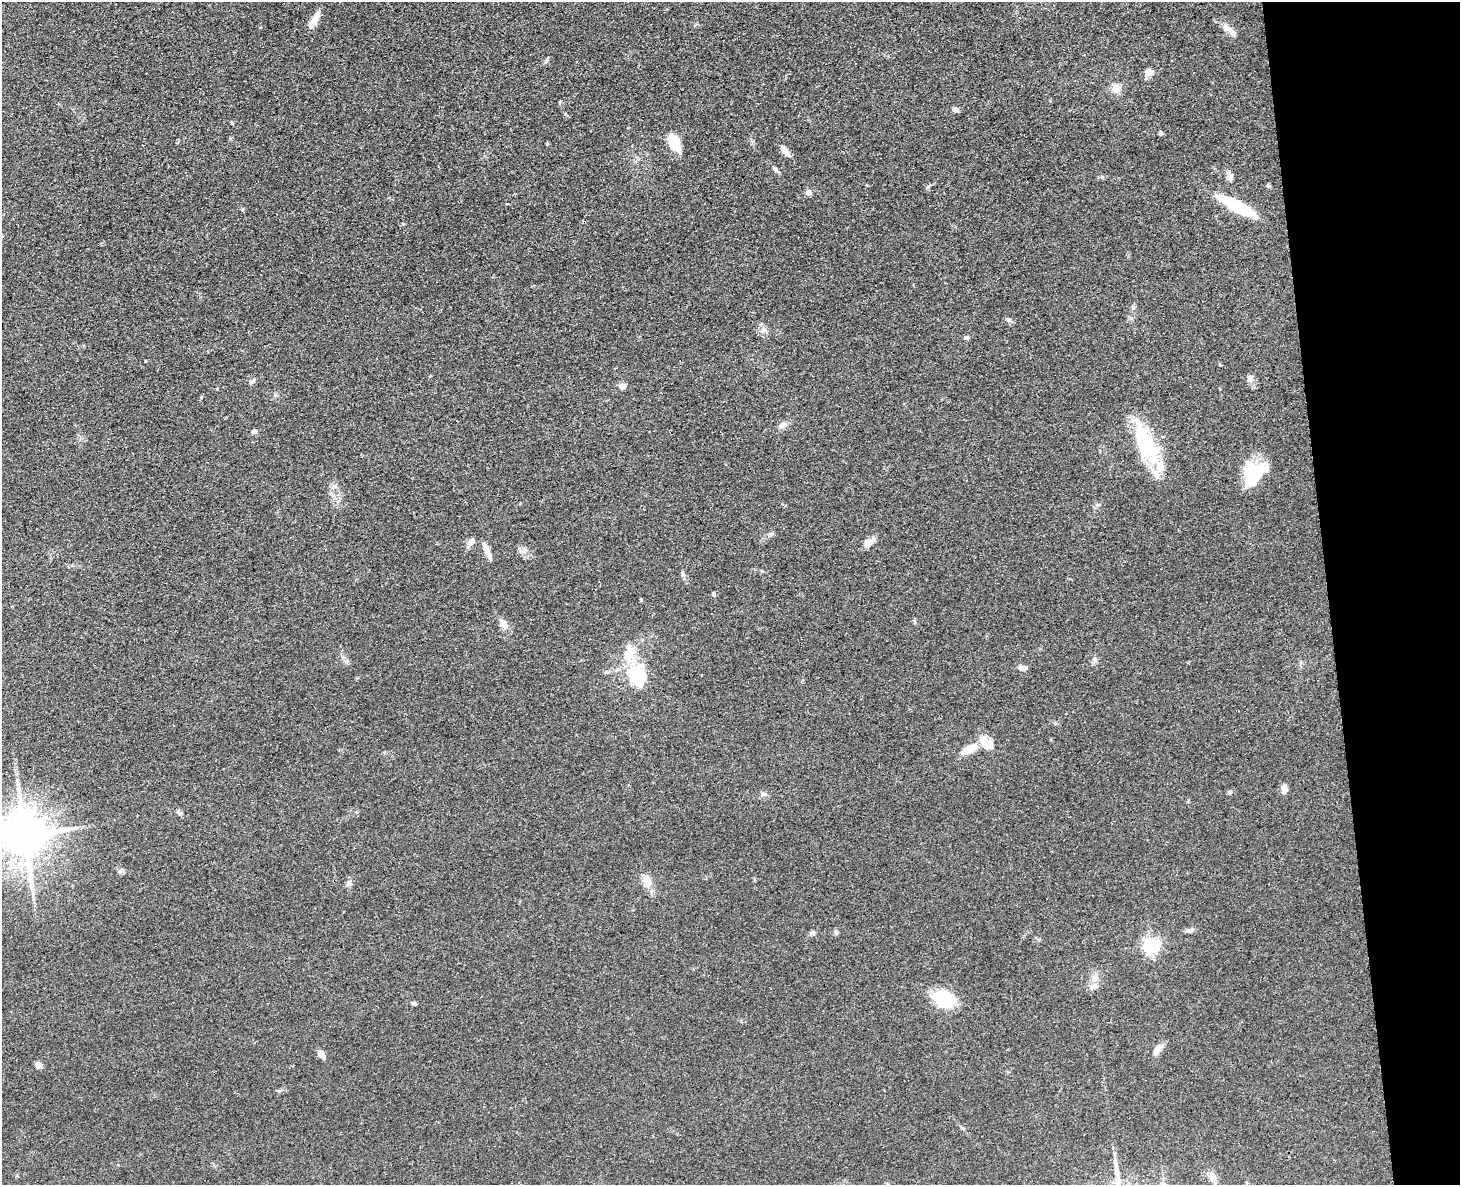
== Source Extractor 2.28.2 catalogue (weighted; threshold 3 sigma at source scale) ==
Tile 9 of 3 x 4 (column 3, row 3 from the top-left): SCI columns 3185-4642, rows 1300-2482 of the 4800 x 4963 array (HDU 1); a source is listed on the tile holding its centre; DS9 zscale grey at full resolution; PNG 1462 x 1187 px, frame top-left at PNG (2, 2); no overlay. Shown black and unused: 9% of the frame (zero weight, under 3 of 4 exposures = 6% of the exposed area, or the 3 px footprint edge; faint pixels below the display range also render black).
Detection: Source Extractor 2.28.2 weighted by HDU 2 'WHT'; one run over the whole footprint, this tile lists its part. Background 0.0683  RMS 0.0059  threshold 0.0265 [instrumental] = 3 sigma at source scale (4.5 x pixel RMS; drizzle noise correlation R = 1.50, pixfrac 1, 0.05/0.05 arcsec/px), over >= 5 px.
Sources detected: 65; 6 inside a brighter listed object's ellipse — not listed separately; the other 59 listed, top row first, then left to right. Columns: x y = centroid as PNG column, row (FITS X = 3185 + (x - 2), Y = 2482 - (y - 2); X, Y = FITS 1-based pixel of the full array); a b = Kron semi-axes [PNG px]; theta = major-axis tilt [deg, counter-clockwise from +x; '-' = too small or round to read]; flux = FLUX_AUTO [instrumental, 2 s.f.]
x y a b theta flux
314 20 20 7 60 6
1227 28 13 8 -36 4.3
546 61 6 4 89 1
1149 72 7 6 - 5.7
1116 88 10 9 - 5.5
955 110 8 5 -36 1.8
232 123 4 4 - 0.7
1161 133 6 4 0 0.92
674 143 16 8 -62 21
547 144 4 4 - 0.61
785 151 14 7 -53 4.4
776 171 9 5 -38 1.4
1230 177 12 7 -66 2.7
1268 185 6 4 -33 1.2
808 192 8 7 - 2.2
1237 206 44 9 -29 35
1009 320 8 5 -17 1.4
763 330 9 8 - 2.8
966 337 7 5 1 1.2
145 361 3 2 - 0.36
1250 378 10 7 71 2.3
252 382 9 5 44 1.5
622 386 8 7 - 3
783 425 11 8 24 2.8
254 431 7 5 19 1.3
1145 442 58 21 -63 41
1253 474 24 20 77 33
334 486 7 4 1 1.3
770 534 8 5 1 1.3
470 542 8 6 51 3.9
868 543 12 7 37 5.2
487 551 22 6 -70 4.2
524 551 9 8 - 2.6
683 574 9 5 -78 1.4
714 594 6 4 -88 0.75
641 600 4 3 - 0.65
503 624 10 8 -61 4.8
1095 660 9 6 90 1.8
1022 668 10 6 5 2.5
637 676 29 22 -69 27
970 749 20 8 27 9.8
1284 789 9 6 84 4.1
764 794 8 6 -3 1.6
179 813 8 5 -27 1.5
24 835 14 12 -79 2600
120 871 7 4 19 1.1
647 881 12 8 -74 7.7
349 883 9 7 79 1.9
1189 930 9 6 5 2
836 932 7 5 -73 1.2
812 933 8 6 20 1.5
1151 946 6 6 - 170
1093 986 11 7 27 3
944 999 22 16 -23 29
414 1003 6 5 - 1
1158 1049 15 8 57 3.7
321 1054 8 5 -56 4.5
39 1065 7 7 - 2.8
1213 1178 13 8 -67 4.6
Overlapping masked pixels (flux is a lower limit): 1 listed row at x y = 1237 206
Isophote crosses this tile's border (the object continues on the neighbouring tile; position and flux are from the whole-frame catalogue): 1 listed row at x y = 24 835
Unlisted compact peaks at least as high as the median listed source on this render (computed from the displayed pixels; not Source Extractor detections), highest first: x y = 928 187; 1230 792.